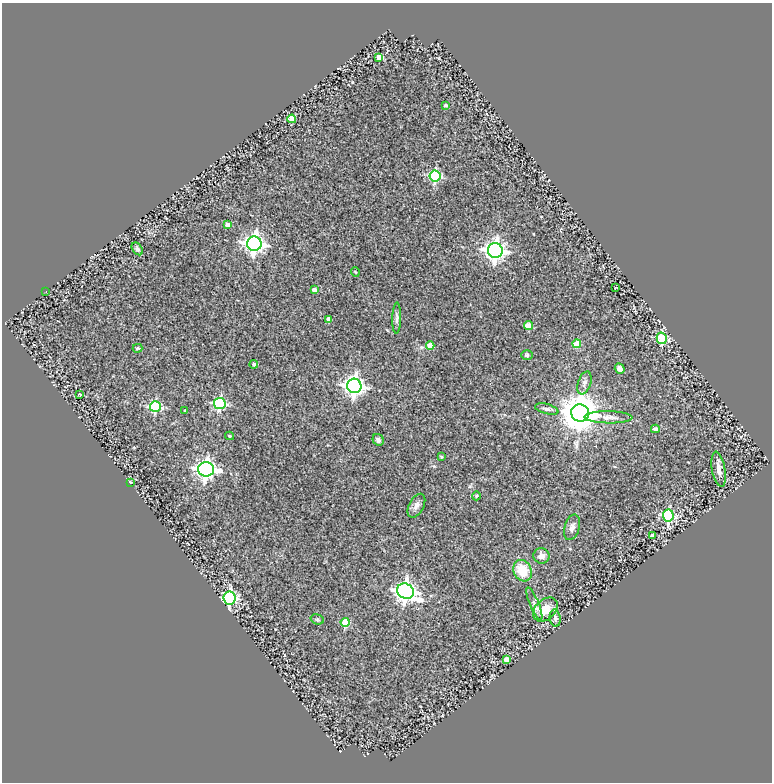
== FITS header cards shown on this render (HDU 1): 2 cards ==
NAXIS1  =                  770
NAXIS2  =                  780

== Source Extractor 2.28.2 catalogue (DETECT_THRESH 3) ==
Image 770 x 780 px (HDU 1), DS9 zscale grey, 1 PNG px = 1 image px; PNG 774 x 784 px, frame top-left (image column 1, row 780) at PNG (2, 3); each listed source drawn as its Kron ellipse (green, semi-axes under 4 px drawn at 4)
Background 0.322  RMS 0.032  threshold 0.0947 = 3 sigma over >= 5 px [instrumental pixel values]
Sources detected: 53; all 53 listed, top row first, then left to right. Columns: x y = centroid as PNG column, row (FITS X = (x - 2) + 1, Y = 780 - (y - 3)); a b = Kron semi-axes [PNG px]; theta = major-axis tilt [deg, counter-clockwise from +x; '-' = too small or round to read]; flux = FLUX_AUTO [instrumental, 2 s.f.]
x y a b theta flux
379 57 4 4 - 35
446 105 4 3 - 2.4
292 119 4 4 - 52
435 176 5 5 - 230
227 225 4 4 - 25
254 244 7 7 - 1100
137 249 7 5 -53 4.3
495 251 7 7 - 1200
355 272 5 3 - 1.6
615 288 3 2 - 1.5
314 290 4 4 - 24
46 291 3 2 - 1.6
397 318 15 4 89 6.5
328 319 4 3 - 11
529 326 4 4 - 47
662 338 6 5 - 170
577 344 4 4 - 63
430 345 4 4 - 35
137 348 5 3 - 2.8
527 355 6 5 - 3
254 364 4 4 - 4
620 369 5 4 - 9.9
584 383 12 6 71 8.2
354 386 7 7 - 1100
80 394 3 2 - 1.9
220 403 5 5 - 270
155 406 5 5 - 240
547 409 12 5 -15 6.3
185 410 4 3 - 2.1
580 413 9 8 - 6200
608 417 24 6 -1 15
655 429 4 4 - 12
230 436 4 3 - 2.8
378 440 6 5 - 6.2
441 457 3 3 - 2.3
206 469 8 7 - 1100
719 469 18 6 -80 15
130 482 3 2 - 2.1
476 496 4 3 - 1.6
416 506 13 7 61 11
668 515 6 5 - 250
572 527 13 7 72 11
652 536 3 3 - 9.3
541 556 8 7 - 15
523 571 11 8 -63 54
405 591 8 7 - 1200
229 598 6 6 - 420
534 604 17 4 -67 10
545 609 14 9 42 36
555 618 8 5 -81 5.2
317 619 7 5 -18 3.1
345 622 4 4 - 73
506 659 4 4 - 21